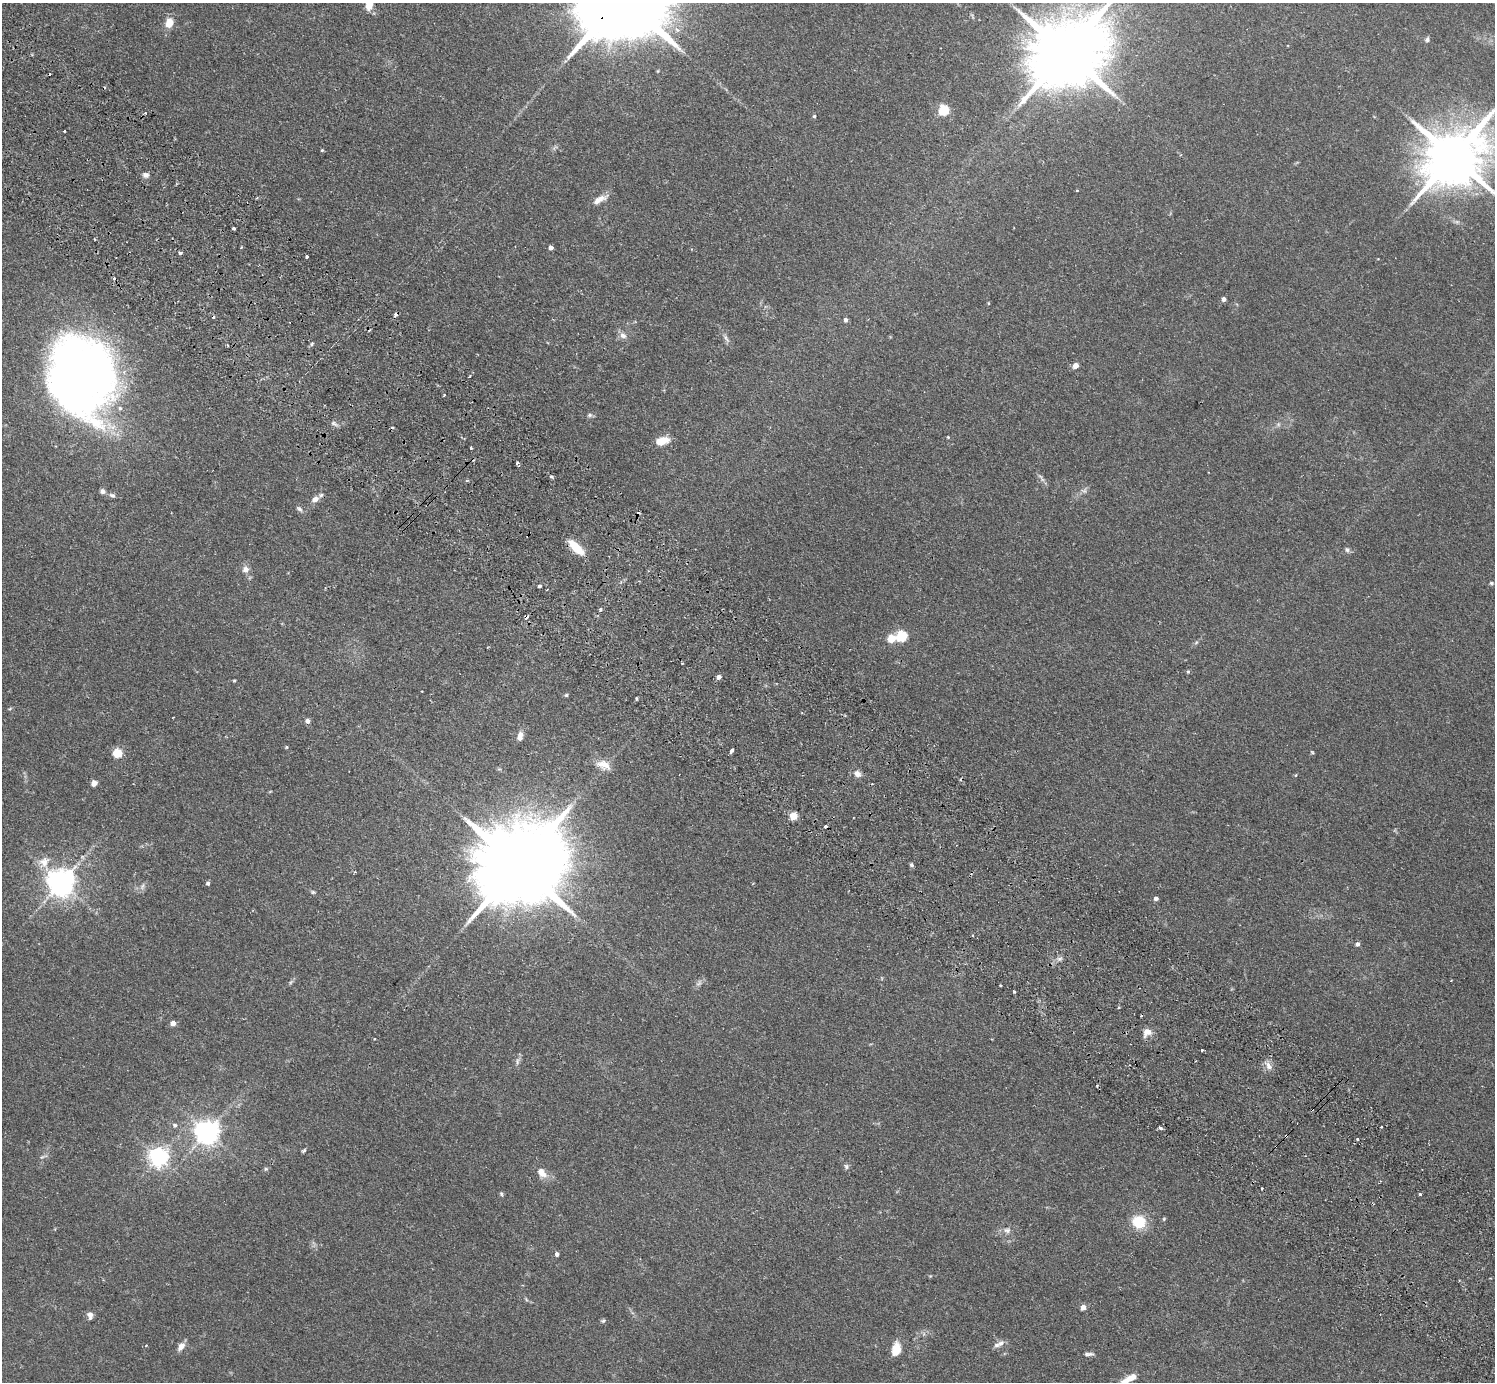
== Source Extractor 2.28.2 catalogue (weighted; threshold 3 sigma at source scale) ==
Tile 11 of 4 x 4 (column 3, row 3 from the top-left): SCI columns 3026-4518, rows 1724-3103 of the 6053 x 6064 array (HDU 1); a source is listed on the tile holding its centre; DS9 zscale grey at full resolution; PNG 1497 x 1384 px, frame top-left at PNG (2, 3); no overlay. Shown black and unused: <1% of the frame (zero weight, under 2 of 3 exposures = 3% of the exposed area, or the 3 px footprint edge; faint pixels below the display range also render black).
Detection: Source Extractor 2.28.2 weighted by HDU 2 'WHT'; one run over the whole footprint, this tile lists its part. Background 0.0814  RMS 0.0058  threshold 0.026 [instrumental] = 3 sigma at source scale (4.5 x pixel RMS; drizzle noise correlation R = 1.50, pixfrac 1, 0.05/0.05 arcsec/px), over >= 5 px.
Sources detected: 130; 1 too faint to see at this stretch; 3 inside a brighter object's white glare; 12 cosmic-ray / hot-pixel residue — not listed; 3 inside a brighter listed object's ellipse — not listed separately; the other 111 listed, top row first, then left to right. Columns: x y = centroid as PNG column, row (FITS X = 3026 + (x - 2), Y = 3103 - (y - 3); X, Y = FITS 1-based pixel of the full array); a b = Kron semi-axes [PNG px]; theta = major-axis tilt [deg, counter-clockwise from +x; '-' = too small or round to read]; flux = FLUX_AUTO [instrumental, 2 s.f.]
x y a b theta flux
369 4 12 7 80 8.9
169 23 11 9 74 6.1
677 30 8 5 -52 1.8
1427 40 7 5 70 1.2
1066 52 24 17 42 6800
944 110 5 5 - 41
814 116 5 4 - 0.78
64 131 3 3 - 0.99
322 150 3 3 - 0.88
1453 157 19 14 41 4100
145 175 8 7 - 2.1
1077 190 4 3 - 0.42
257 198 4 3 - 0.61
599 199 19 7 28 4.9
1457 222 7 4 -18 1.1
234 229 3 3 - 1.5
551 248 4 4 - 2.4
180 253 4 3 - 2.2
307 256 3 3 - 1.4
1224 299 4 4 - 2.5
845 320 5 4 - 1.6
623 335 10 8 -32 2.7
726 339 14 4 -58 2
312 344 6 4 60 0.87
1076 366 5 5 - 5
78 376 66 53 -76 460
444 395 3 2 - 0.62
590 415 6 6 - 1.2
333 423 8 6 -34 1.5
948 437 4 3 - 0.51
662 441 15 8 16 7.7
471 448 3 2 - 1
517 463 4 3 - 2.2
551 476 5 4 - 1.1
1040 476 8 5 -47 1.4
102 491 6 5 - 1.9
112 495 8 5 -26 1.4
315 499 10 7 31 3
299 509 10 5 -41 1.4
576 547 17 7 -44 14
1347 550 7 6 - 1.5
245 569 9 8 - 2.9
1491 583 5 4 - 0.78
540 586 4 3 - 3.9
600 610 5 4 - 1.1
902 637 5 5 - 43
891 639 5 5 - 18
1196 643 6 4 21 0.79
1188 671 5 3 - 0.67
719 677 5 4 - 2.6
234 681 3 3 - 0.59
566 695 5 5 - 0.73
636 699 4 3 - 0.69
10 709 5 3 - 0.61
307 721 5 5 - 2.3
520 736 11 7 79 3.3
286 747 5 3 - 0.52
731 751 5 3 - 2.9
1312 752 6 3 -45 0.57
118 753 5 5 - 25
604 765 19 11 -20 7.3
857 774 9 8 - 3.1
1296 775 5 3 - 0.46
94 783 5 4 - 6.2
793 816 5 5 - 17
44 862 17 13 35 6.9
911 865 5 5 - 1.1
518 866 30 19 44 12000
61 883 8 8 - 710
208 883 4 4 - 1.3
142 886 10 5 71 1.6
313 892 6 5 - 0.87
1156 898 5 4 - 1.6
973 935 3 2 - 1.1
1357 944 5 4 - 1.7
1060 959 8 3 19 1.4
699 983 10 6 49 1.8
1000 985 3 2 - 1.1
1014 992 3 3 - 1.3
173 1023 5 5 - 3.3
1147 1033 13 10 38 4.1
1202 1050 3 3 - 1.5
517 1061 10 5 85 1.7
1269 1066 12 8 -58 3.5
175 1125 6 6 - 1.3
1381 1127 3 2 - 0.59
1160 1128 5 3 - 1.3
207 1132 8 7 - 520
1286 1136 3 3 - 1.1
1358 1139 3 3 - 1.7
1276 1146 3 2 - 0.71
304 1151 4 4 - 1.3
42 1157 6 4 31 0.89
158 1157 7 7 - 290
846 1166 7 5 -74 1.3
266 1169 6 4 -18 0.73
542 1173 14 9 -49 5.4
501 1194 6 4 -70 0.83
1420 1194 3 3 - 1.6
1164 1219 5 4 - 0.66
1139 1222 8 8 - 25
1007 1230 10 8 -1 2.6
557 1254 4 4 - 1.7
1083 1307 4 4 - 4.8
90 1314 8 7 - 2.1
603 1321 6 5 - 0.86
1001 1343 11 8 46 2.5
181 1346 11 7 57 3.8
896 1349 14 9 77 9.3
1089 1354 12 4 0 1.7
1129 1379 22 8 28 7.1
Overlapping masked pixels (flux is a lower limit): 2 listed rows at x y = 1286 1136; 1276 1146
Isophote crosses this tile's border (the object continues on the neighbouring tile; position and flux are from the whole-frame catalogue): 4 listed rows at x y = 369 4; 1066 52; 1453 157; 1129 1379